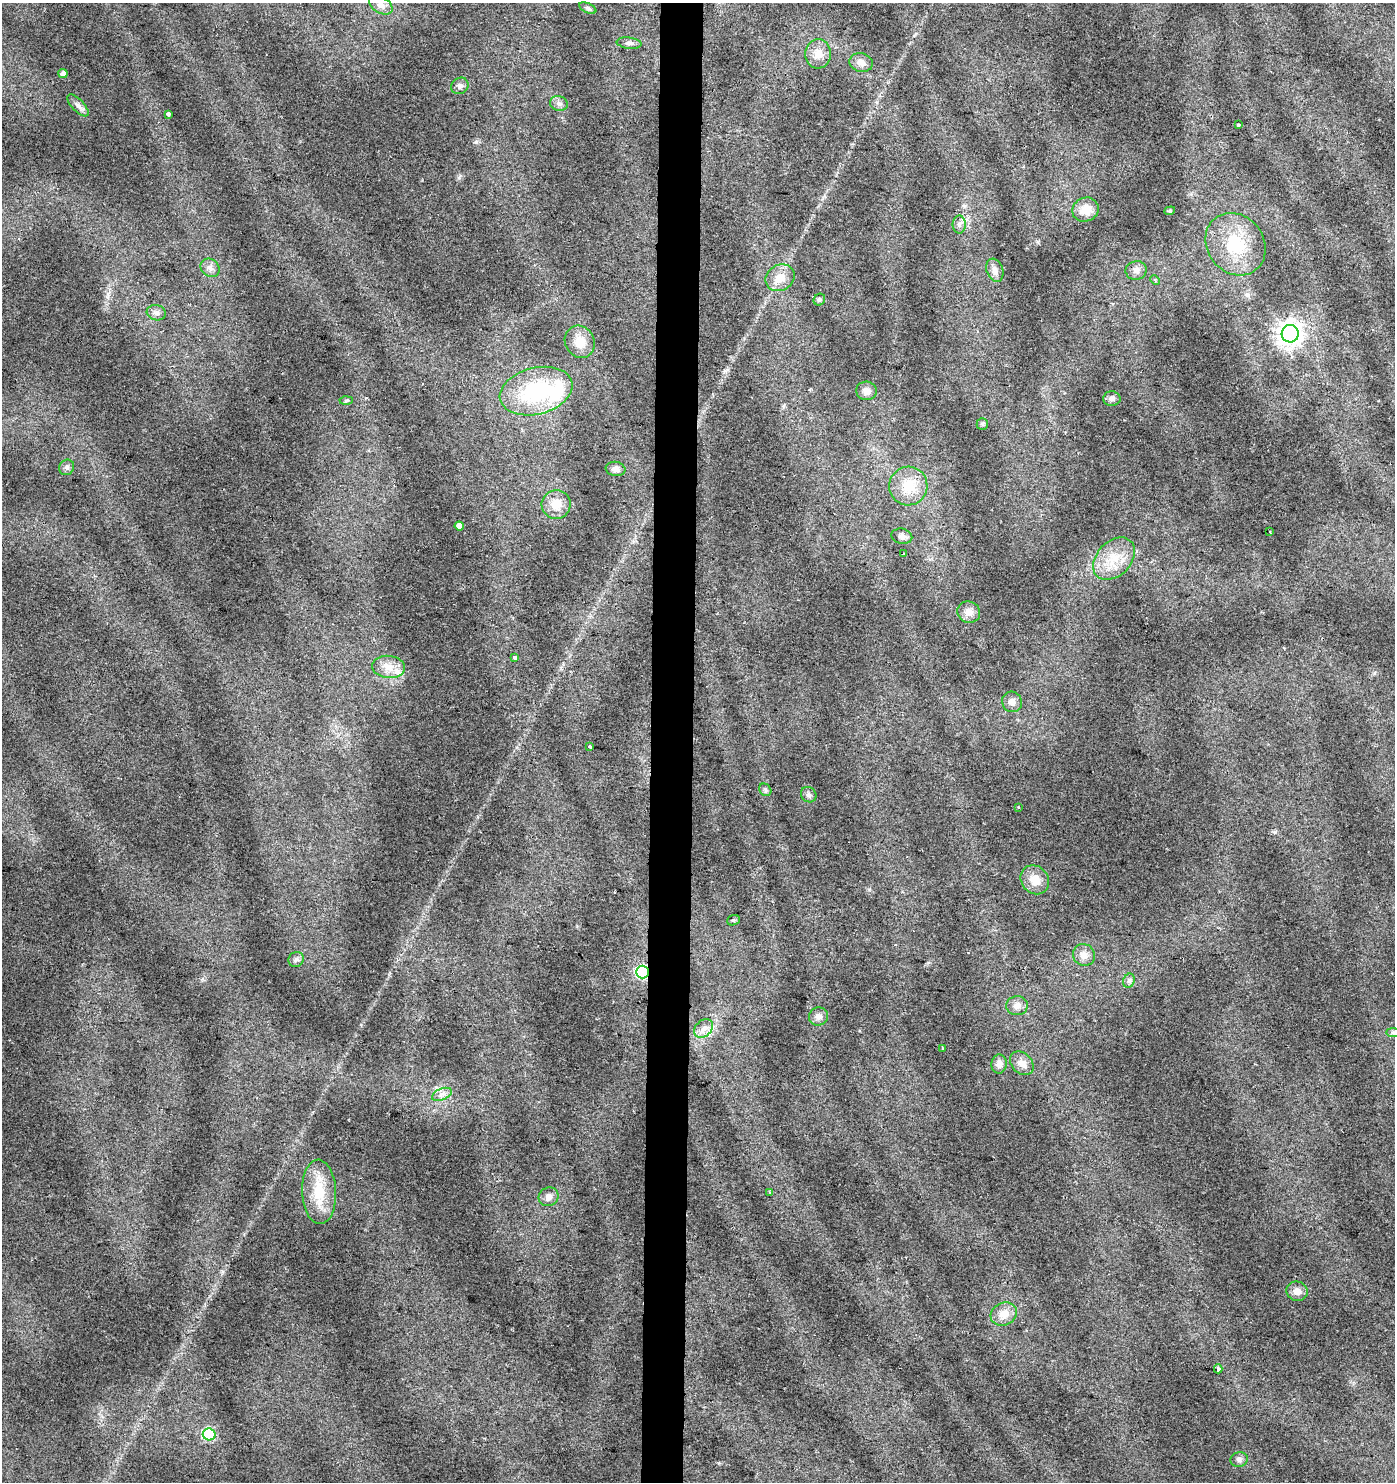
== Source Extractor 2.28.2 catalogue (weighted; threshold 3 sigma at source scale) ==
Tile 5 of 3 x 3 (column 2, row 2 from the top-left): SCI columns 1674-3066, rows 1482-2961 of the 4687 x 4448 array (HDU 1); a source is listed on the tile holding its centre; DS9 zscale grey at full resolution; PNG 1397 x 1484 px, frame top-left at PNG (2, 3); each listed source drawn as its Kron ellipse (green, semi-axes under 4 px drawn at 4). Shown black and unused: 3% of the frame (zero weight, under 2 of 3 exposures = <1% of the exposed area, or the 3 px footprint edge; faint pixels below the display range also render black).
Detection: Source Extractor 2.28.2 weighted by HDU 2 'WHT'; one run over the whole footprint, this tile lists its part. Background 0.0641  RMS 0.0087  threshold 0.0392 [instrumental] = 3 sigma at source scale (4.5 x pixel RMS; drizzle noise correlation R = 1.50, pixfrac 1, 0.0396/0.0396 arcsec/px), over >= 5 px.
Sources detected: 72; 1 inside a brighter object's white glare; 2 cosmic-ray / hot-pixel residue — neither listed nor drawn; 1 inside a brighter listed object's ellipse — not listed separately; the other 68 listed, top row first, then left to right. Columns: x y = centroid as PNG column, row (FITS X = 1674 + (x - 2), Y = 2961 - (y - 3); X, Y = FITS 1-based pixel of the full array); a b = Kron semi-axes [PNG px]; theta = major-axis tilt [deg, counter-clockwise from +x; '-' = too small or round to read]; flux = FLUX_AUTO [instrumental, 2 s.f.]
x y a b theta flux
381 5 13 8 -30 5.3
588 8 9 5 -24 2
629 43 12 5 -7 3.2
818 54 14 13 - 11
861 62 12 9 -15 5.9
63 74 4 4 - 4.3
460 86 9 8 - 3.3
559 104 9 7 -13 3.3
78 105 14 6 -46 4.1
168 114 4 3 - 3.1
1239 124 3 3 - 1.2
1085 210 13 12 - 13
1170 211 5 4 - 1.1
959 224 9 6 90 3.4
1235 244 33 28 -52 47
210 268 10 8 -42 4.5
995 270 12 8 -70 4.7
1136 270 10 9 - 4.7
780 278 15 12 32 12
1155 280 5 3 - 1
819 300 6 5 - 1.6
156 313 9 7 -17 3.4
1290 334 8 8 - 790
580 342 17 14 -62 14
536 391 37 23 15 79
866 391 10 9 - 5.2
1112 399 8 7 - 3
346 400 6 4 2 1.4
982 424 6 5 - 1.5
67 467 8 7 - 2.6
616 469 10 7 -9 4.2
908 486 19 19 - 20
556 504 14 14 - 13
459 526 4 4 - 6.3
1270 532 3 2 - 0.65
902 536 10 7 -14 3.8
903 554 3 3 - 2.7
1114 559 24 17 46 24
969 612 11 10 - 7.2
514 657 3 3 - 39
388 667 16 11 -5 10
1012 702 10 10 - 5.1
590 747 3 3 - 1.8
765 790 7 5 -48 1.7
809 795 8 7 - 2.6
1018 807 3 2 - 1.1
1035 880 15 13 -49 13
733 920 6 5 - 1.6
1084 955 11 10 - 6.4
296 959 8 7 - 2.9
643 972 6 6 - 130
1129 981 7 5 69 2.1
1017 1006 11 9 7 5.5
819 1016 10 9 - 4.2
703 1029 11 8 45 5.8
1393 1033 7 4 -1 1.9
943 1049 4 3 - 1.7
1022 1063 13 10 -46 6.5
999 1064 9 7 87 4.8
442 1094 10 5 23 4.2
319 1192 32 17 -87 28
770 1192 3 3 - 1
549 1197 10 9 - 5.1
1297 1291 10 9 - 6.4
1004 1314 14 11 27 11
1218 1369 4 3 - 6.1
209 1434 6 6 - 96
1239 1459 9 7 14 3.3
Overlapping masked pixels (flux is a lower limit): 1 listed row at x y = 643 972
Unlisted compact peaks at least as high as the median listed source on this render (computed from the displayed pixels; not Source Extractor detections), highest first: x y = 476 142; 1275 832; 1038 242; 725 371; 719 1463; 459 178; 1374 673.